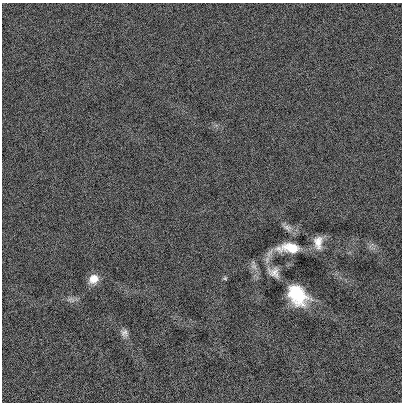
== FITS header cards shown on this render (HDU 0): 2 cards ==
NAXIS1  =                  400
NAXIS2  =                  400

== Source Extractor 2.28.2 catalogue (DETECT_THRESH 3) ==
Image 400 x 400 px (HDU 0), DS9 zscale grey, 1 PNG px = 1 image px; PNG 404 x 404 px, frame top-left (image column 1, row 400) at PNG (2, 3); no overlay
Background 1.68e-04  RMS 0.16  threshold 0.466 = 3 sigma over >= 5 px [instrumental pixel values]
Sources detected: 10; all 10 listed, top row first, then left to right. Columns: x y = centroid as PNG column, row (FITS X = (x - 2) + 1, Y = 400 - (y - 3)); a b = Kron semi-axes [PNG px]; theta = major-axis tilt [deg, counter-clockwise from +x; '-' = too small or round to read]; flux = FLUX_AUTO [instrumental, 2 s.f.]
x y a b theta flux
287 227 17 8 -33 59
318 242 16 10 89 110
290 248 23 10 -1 300
254 266 10 7 -31 43
274 272 17 12 -36 97
225 278 6 5 - 16
94 279 12 10 40 120
297 295 19 14 -48 560
71 300 14 7 -12 46
124 333 11 9 -60 50